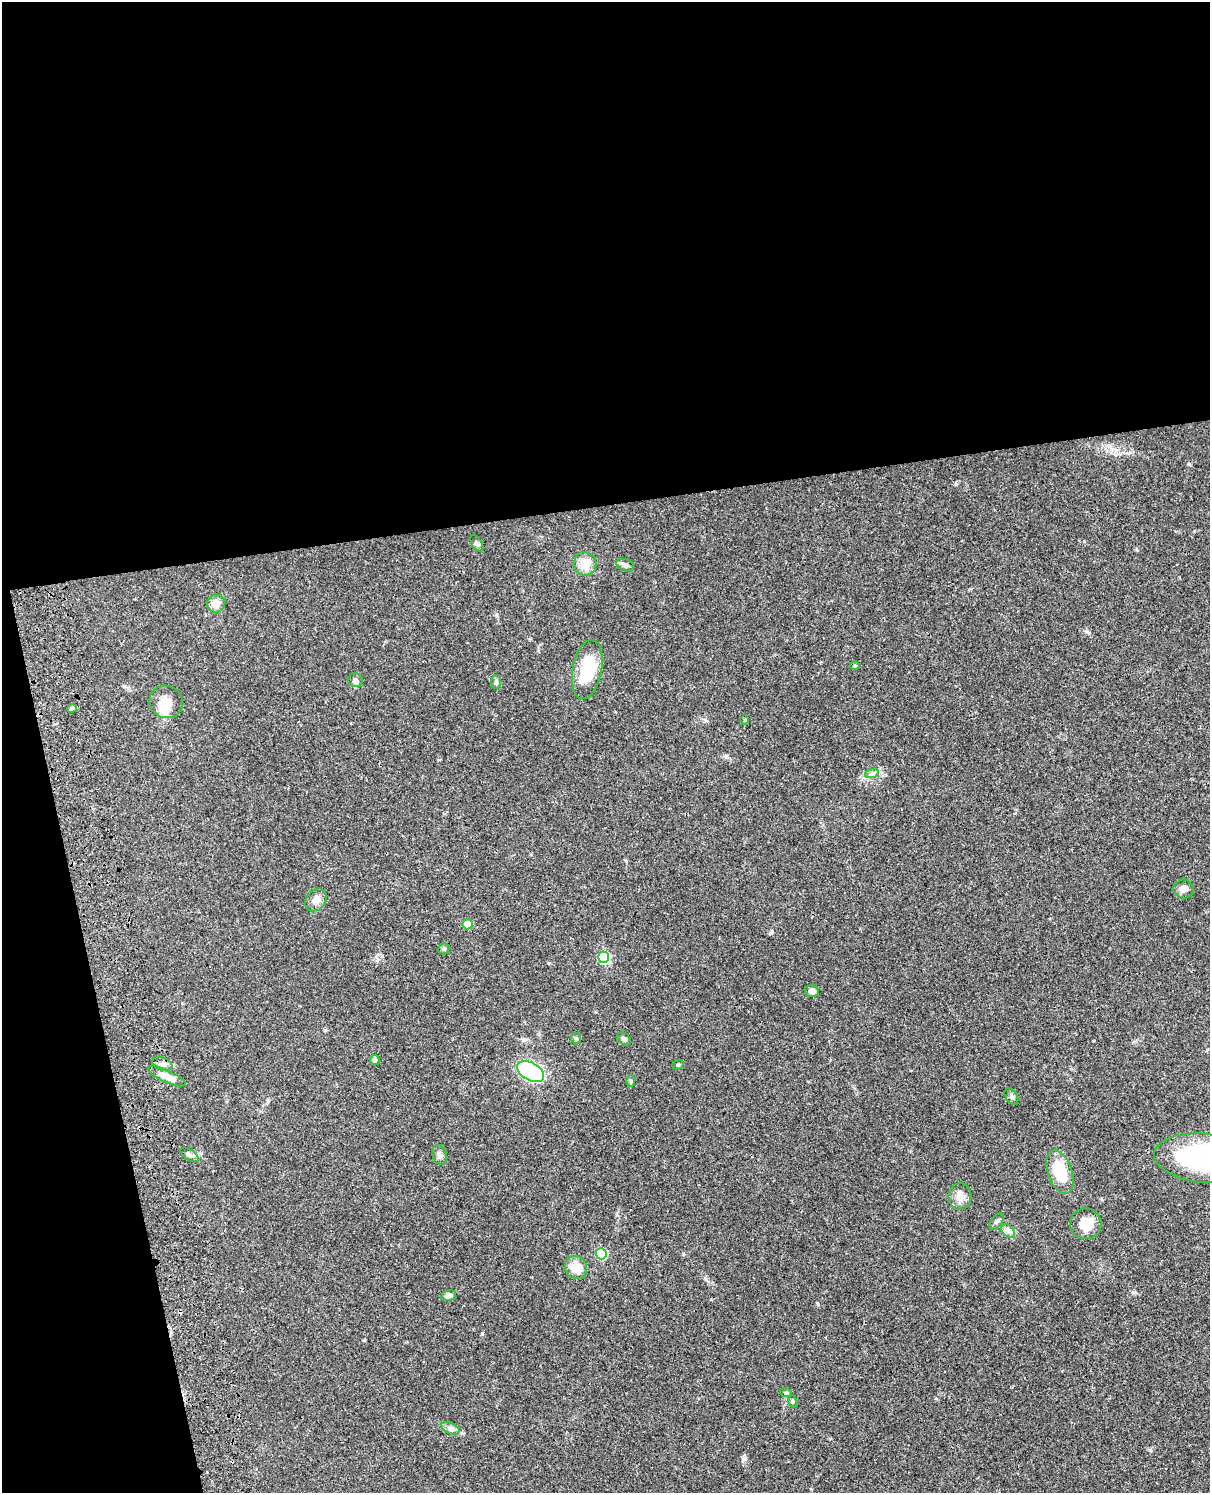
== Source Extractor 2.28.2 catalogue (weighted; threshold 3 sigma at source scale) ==
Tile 1 of 4 x 3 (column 1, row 1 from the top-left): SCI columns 121-1328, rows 3265-4755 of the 5072 x 4926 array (HDU 1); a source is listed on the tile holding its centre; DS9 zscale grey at full resolution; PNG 1212 x 1495 px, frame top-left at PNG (2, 2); each listed source drawn as its Kron ellipse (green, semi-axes under 4 px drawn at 4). Shown black and unused: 39% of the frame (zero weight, under 3 of 4 exposures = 6% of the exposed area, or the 3 px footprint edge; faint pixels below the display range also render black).
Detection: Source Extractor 2.28.2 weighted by HDU 2 'WHT'; one run over the whole footprint, this tile lists its part. Background 0.0831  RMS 0.0061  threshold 0.0275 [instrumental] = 3 sigma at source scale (4.5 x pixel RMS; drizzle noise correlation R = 1.50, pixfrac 1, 0.05/0.05 arcsec/px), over >= 5 px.
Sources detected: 43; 1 inside a brighter object's white glare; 1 cosmic-ray / hot-pixel residue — neither listed nor drawn; the other 41 listed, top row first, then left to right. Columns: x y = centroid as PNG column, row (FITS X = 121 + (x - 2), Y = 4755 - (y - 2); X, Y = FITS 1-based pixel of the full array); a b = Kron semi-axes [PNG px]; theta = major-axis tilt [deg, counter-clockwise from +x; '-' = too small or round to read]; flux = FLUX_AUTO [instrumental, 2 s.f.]
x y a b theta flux
477 543 9 5 -57 1.2
585 564 12 11 - 8.4
625 565 9 6 -20 1.7
216 604 9 9 - 5.8
855 666 5 3 - 0.67
587 669 30 14 79 24
356 680 7 7 - 1.5
496 682 7 5 -90 1.1
166 702 17 16 - 9.8
72 708 4 4 - 1.9
745 720 4 4 - 0.68
872 773 7 4 19 1.3
1184 889 10 9 - 3.3
316 900 12 9 53 4.3
467 924 5 5 - 14
444 949 6 5 - 0.86
604 957 6 5 - 46
812 991 7 6 - 2.9
576 1038 6 5 - 1
624 1039 7 5 -38 1.4
375 1060 5 4 - 1.3
162 1064 10 6 -19 2
678 1065 6 4 21 0.93
530 1071 15 8 -30 88
167 1076 20 6 -24 6.1
630 1081 6 4 -90 0.82
1011 1096 9 5 -59 1.6
190 1155 10 5 -33 1.7
439 1155 10 7 -70 2.2
1203 1158 49 24 -5 100
1060 1172 22 12 -70 21
960 1196 13 11 86 4.6
996 1222 10 5 52 1.6
1086 1224 16 15 - 10
1008 1231 8 5 -45 2
601 1254 5 5 - 39
576 1267 12 10 -53 9.6
449 1295 7 5 12 2.5
786 1393 6 3 -19 0.72
792 1401 6 3 -71 0.73
450 1428 9 5 -26 2
Isophote crosses this tile's border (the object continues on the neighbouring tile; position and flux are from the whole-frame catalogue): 1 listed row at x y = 1203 1158
Unlisted compact peaks at least as high as the median listed source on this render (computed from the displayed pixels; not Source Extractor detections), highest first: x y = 956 484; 743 1459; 771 933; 482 1333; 817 1303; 1087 632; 364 1340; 1150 1450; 1133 1292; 626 861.